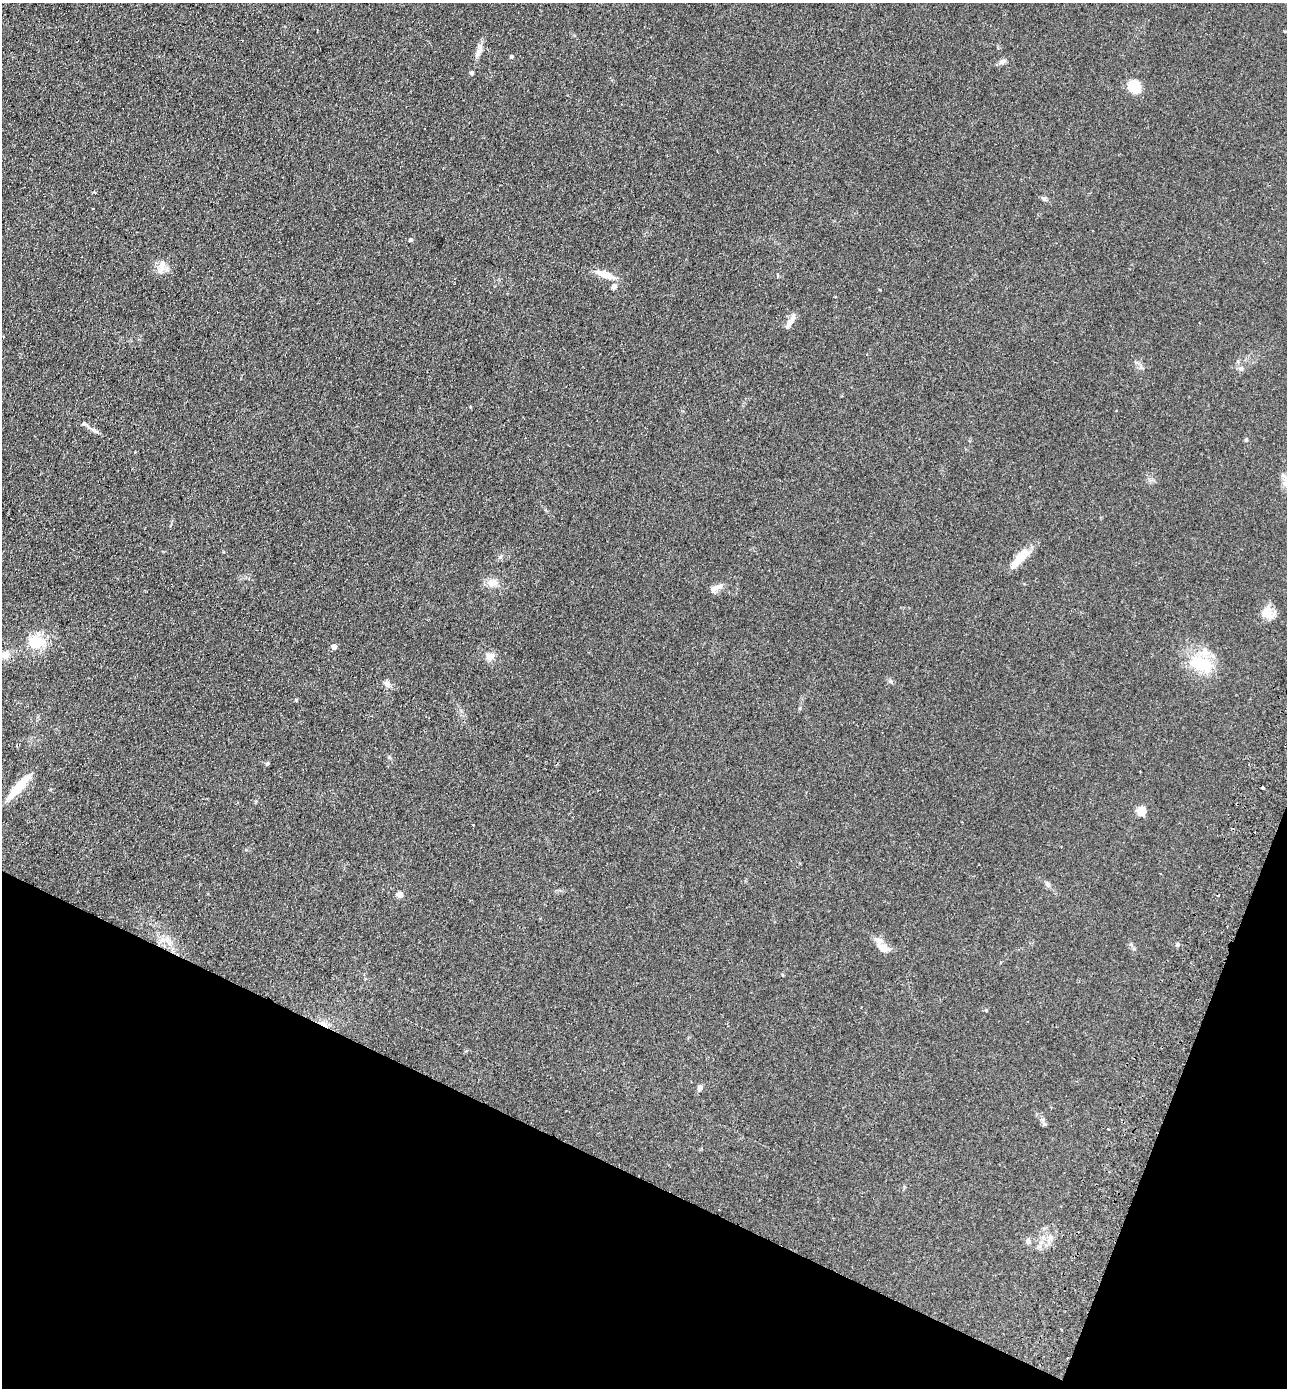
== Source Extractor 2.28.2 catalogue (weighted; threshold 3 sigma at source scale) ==
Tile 15 of 4 x 4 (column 3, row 4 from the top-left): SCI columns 2899-4183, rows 26-1411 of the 5664 x 5594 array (HDU 1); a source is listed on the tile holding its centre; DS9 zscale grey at full resolution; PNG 1289 x 1390 px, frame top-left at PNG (2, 3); no overlay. Shown black and unused: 19% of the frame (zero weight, under 2 of 3 exposures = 3% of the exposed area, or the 3 px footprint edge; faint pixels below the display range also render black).
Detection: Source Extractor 2.28.2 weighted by HDU 2 'WHT'; one run over the whole footprint, this tile lists its part. Background 0.142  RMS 0.011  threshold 0.0517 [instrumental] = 3 sigma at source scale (4.5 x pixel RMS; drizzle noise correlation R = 1.50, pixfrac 1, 0.05/0.05 arcsec/px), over >= 5 px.
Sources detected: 43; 1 inside a brighter object's white glare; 6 cosmic-ray / hot-pixel residue — not listed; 1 inside a brighter listed object's ellipse — not listed separately; the other 35 listed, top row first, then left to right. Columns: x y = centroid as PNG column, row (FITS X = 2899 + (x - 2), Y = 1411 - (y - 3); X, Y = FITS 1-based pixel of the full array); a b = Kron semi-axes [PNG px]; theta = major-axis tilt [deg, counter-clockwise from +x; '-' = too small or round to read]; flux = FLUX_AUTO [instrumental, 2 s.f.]
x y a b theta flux
480 47 20 6 78 6.7
511 57 4 4 - 2.4
1002 62 8 6 23 4.1
471 73 4 4 - 2.9
1134 86 15 12 -35 22
1044 199 6 5 - 2.1
410 240 5 4 - 1.9
162 265 17 8 86 8.4
605 274 17 7 -20 18
614 286 7 6 - 4.1
790 322 20 6 60 6.8
1241 368 8 6 -75 3
84 424 6 4 -1 1.8
95 430 12 5 -27 3.9
1246 440 5 4 - 1.4
1020 558 29 9 49 21
492 583 15 11 7 9.8
715 588 18 6 25 7.5
1266 613 17 11 82 14
37 642 16 12 3 34
334 646 4 4 - 7.5
5 655 8 7 - 11
490 656 10 8 17 7.8
1201 664 31 18 -24 44
387 684 10 6 -52 4.4
296 700 5 3 - 1.1
20 785 31 10 51 26
1237 804 3 2 - 1.9
1141 811 5 5 - 48
1047 884 8 5 -52 3
399 895 4 4 - 16
170 943 7 4 72 2.8
883 948 18 11 -25 12
700 1088 8 7 - 3.2
1028 1241 7 7 - 3.6
Overlapping masked pixels (flux is a lower limit): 1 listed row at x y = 1237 804
Isophote crosses this tile's border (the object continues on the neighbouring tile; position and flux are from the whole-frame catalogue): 1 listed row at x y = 5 655
Unlisted compact peaks at least as high as the median listed source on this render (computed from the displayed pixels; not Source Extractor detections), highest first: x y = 986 1010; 1177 945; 890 681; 389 757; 267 763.